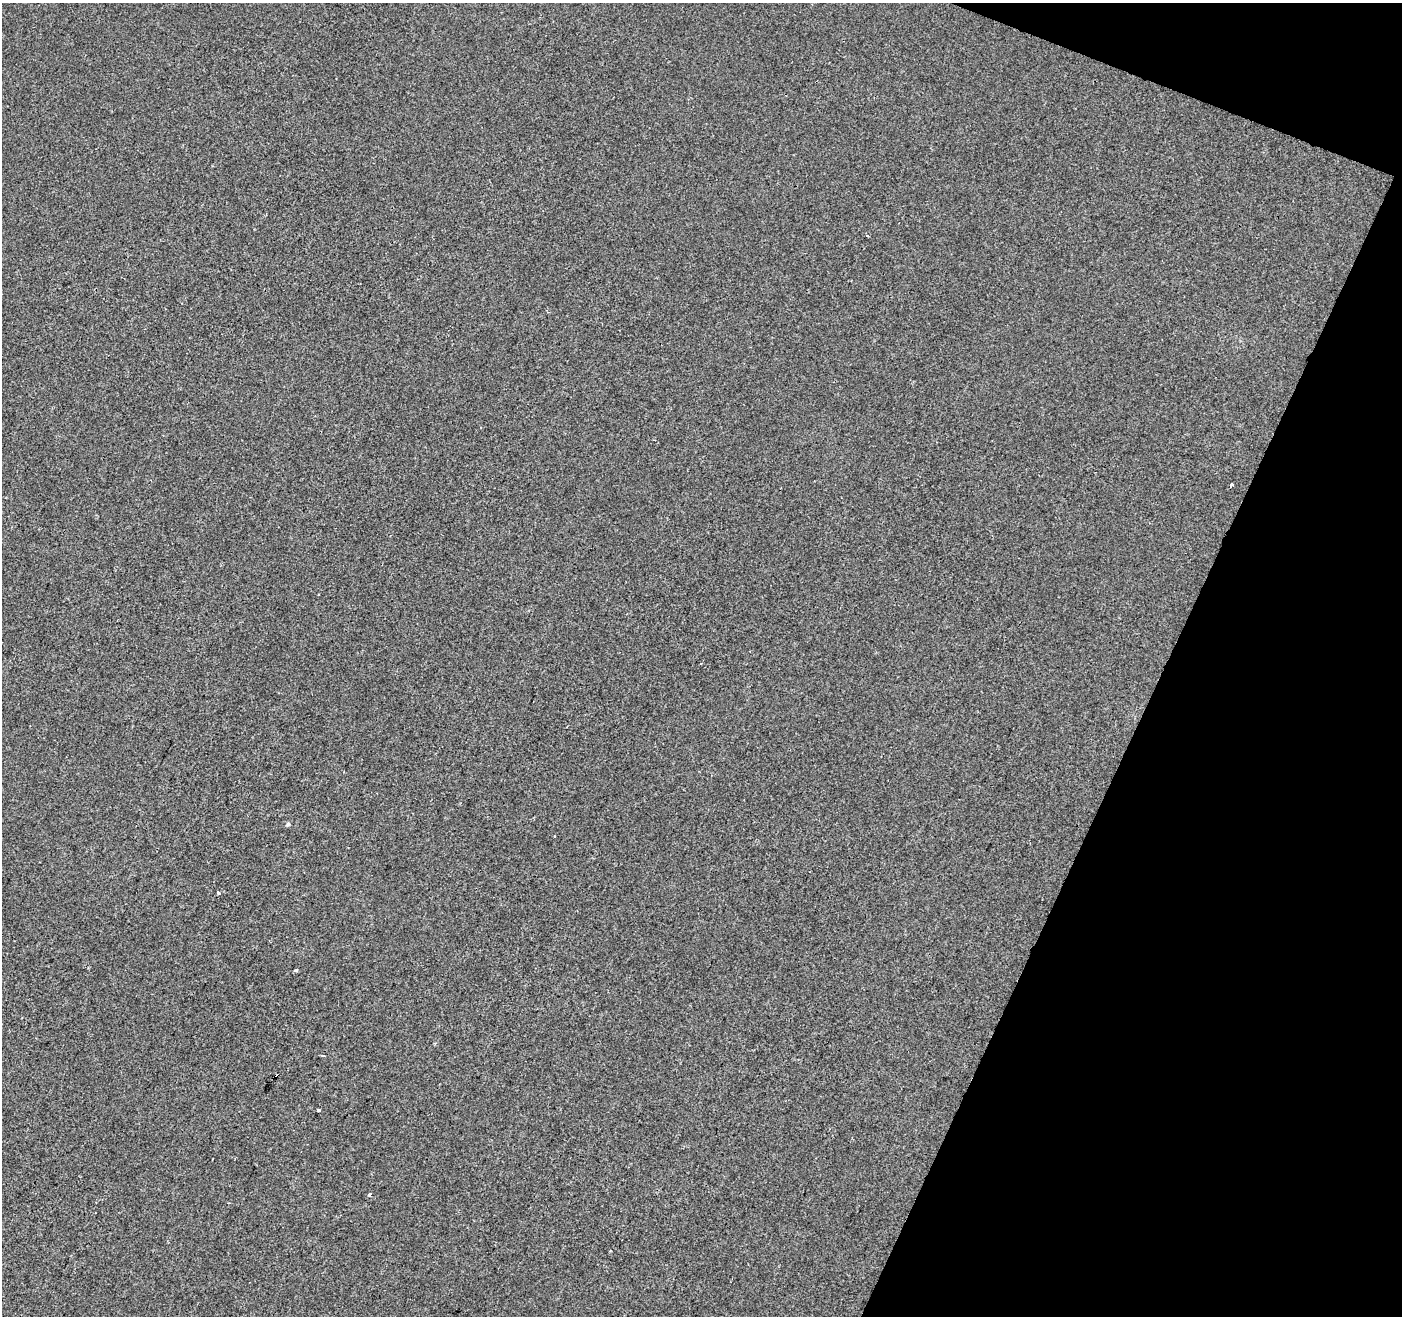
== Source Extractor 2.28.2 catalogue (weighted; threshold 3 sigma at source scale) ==
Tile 8 of 4 x 4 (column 4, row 2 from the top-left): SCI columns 4201-5600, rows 2834-4147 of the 5607 x 5732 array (HDU 1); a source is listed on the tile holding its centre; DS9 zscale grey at full resolution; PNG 1404 x 1318 px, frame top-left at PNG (2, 3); no overlay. Shown black and unused: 19% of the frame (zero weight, under 2 of 3 exposures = <1% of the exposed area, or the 3 px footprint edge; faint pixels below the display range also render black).
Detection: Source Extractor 2.28.2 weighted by HDU 2 'WHT'; one run over the whole footprint, this tile lists its part. Background 1.08e-04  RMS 0.0042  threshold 0.0188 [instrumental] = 3 sigma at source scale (4.5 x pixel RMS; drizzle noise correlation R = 1.50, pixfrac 1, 0.0396/0.0396 arcsec/px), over >= 5 px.
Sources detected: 10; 1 cosmic-ray / hot-pixel residue — not listed; the other 9 listed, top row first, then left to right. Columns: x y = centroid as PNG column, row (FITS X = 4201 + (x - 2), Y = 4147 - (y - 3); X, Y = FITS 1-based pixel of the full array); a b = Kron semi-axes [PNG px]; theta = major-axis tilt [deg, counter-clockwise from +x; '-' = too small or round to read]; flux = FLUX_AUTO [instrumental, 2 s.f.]
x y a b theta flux
867 236 3 2 - 0.59
1231 485 3 3 - 0.91
288 824 5 5 - 0.67
554 836 3 2 - 0.28
218 893 3 3 - 1.3
296 970 4 4 - 0.62
323 1055 3 3 - 1.9
318 1110 4 3 - 2.3
369 1194 4 3 - 0.81